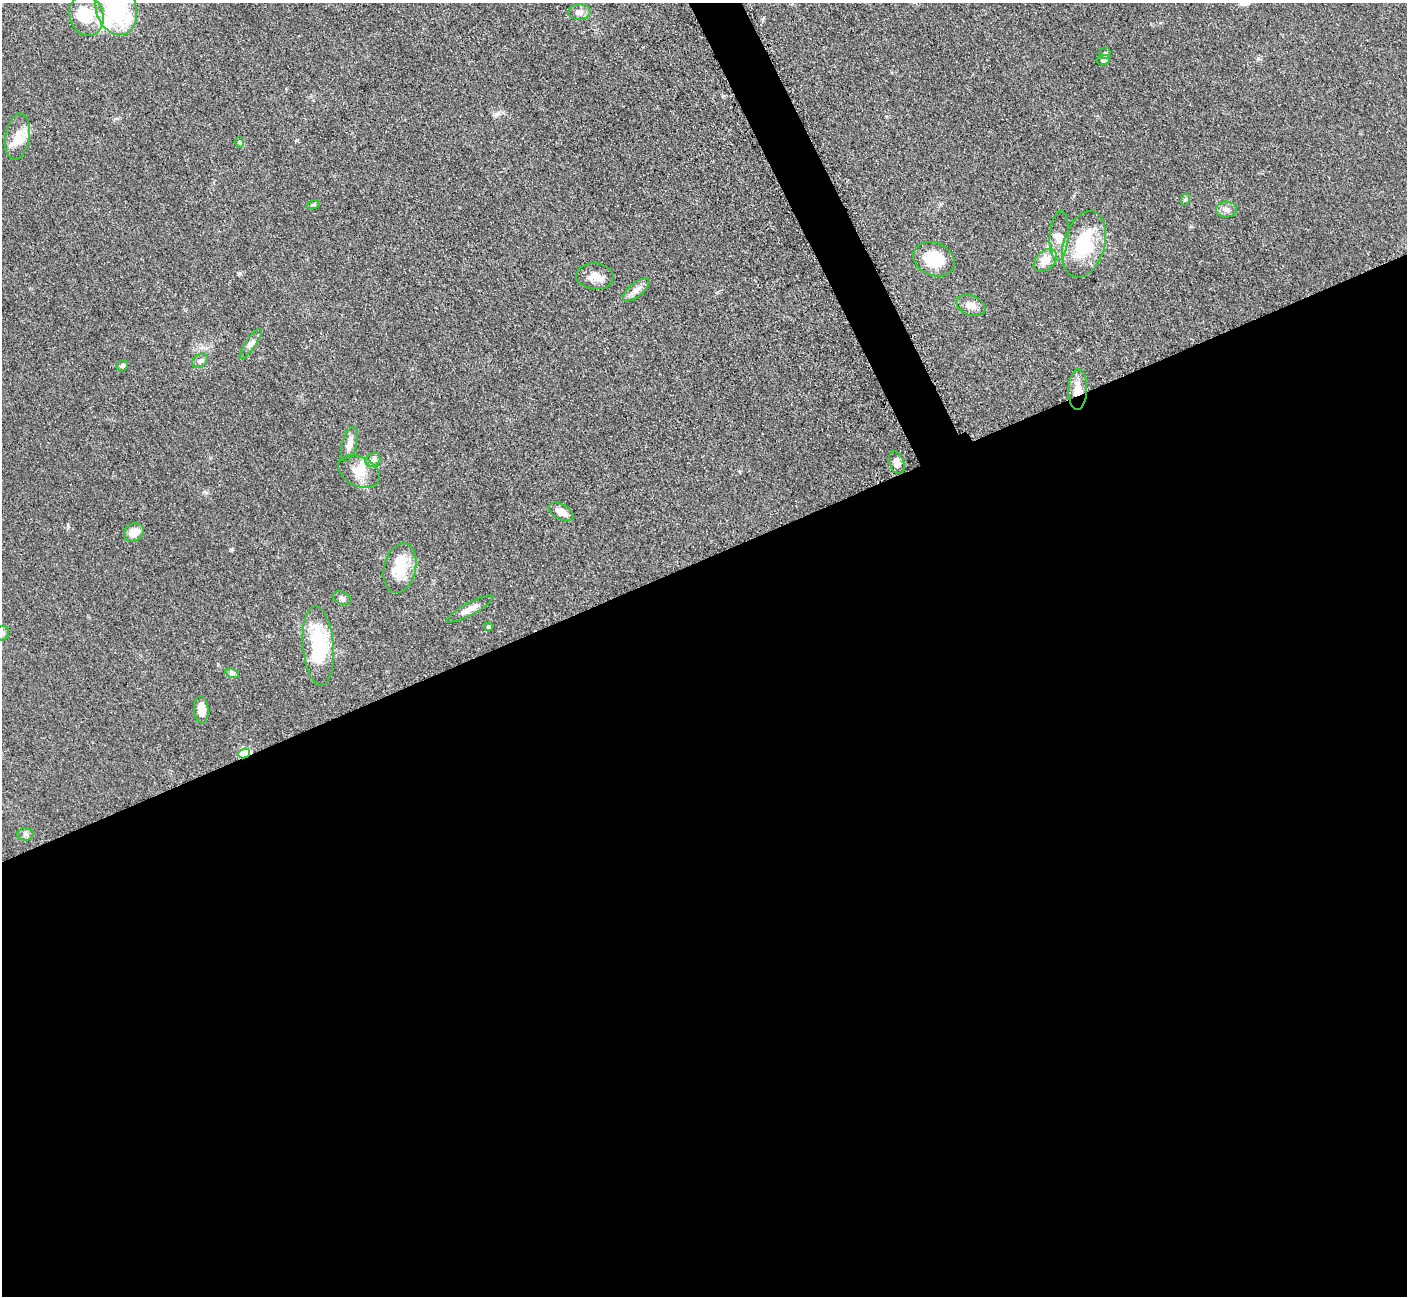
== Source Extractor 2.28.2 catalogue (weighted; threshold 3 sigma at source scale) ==
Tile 15 of 4 x 4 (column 3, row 4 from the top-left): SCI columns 2874-4278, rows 190-1483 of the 5701 x 5665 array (HDU 1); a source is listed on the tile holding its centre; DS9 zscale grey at full resolution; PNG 1409 x 1298 px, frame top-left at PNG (2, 3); each listed source drawn as its Kron ellipse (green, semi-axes under 4 px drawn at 4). Shown black and unused: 58% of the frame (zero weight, under 3 of 5 exposures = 3% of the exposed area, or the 3 px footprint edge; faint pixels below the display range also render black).
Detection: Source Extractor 2.28.2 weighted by HDU 2 'WHT'; one run over the whole footprint, this tile lists its part. Background 0.0532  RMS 0.0059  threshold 0.0266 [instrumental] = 3 sigma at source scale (4.5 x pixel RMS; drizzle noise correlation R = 1.50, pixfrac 1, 0.05/0.05 arcsec/px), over >= 5 px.
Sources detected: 40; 1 inside a brighter object's white glare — neither listed nor drawn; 2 inside a brighter listed object's ellipse — not listed separately; the other 37 listed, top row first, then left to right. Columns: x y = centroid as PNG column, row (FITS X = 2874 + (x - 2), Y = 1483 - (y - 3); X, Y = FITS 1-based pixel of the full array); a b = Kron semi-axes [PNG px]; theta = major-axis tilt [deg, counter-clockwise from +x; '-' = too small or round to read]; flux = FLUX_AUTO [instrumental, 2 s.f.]
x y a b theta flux
116 8 28 20 -73 63
579 12 11 8 -2 3.5
86 15 21 16 -73 18
1105 53 5 5 - 1.1
1104 60 6 5 - 1.1
18 137 23 12 80 9.3
239 142 6 4 -89 0.78
1186 199 6 4 71 0.88
313 205 6 4 19 0.85
1226 209 10 8 2 2.7
1059 235 25 9 86 6.2
1084 244 34 20 74 34
934 259 21 16 -23 19
1045 260 13 9 44 7.8
595 276 19 13 -3 6.8
636 290 16 7 39 3.7
971 306 15 10 -21 5.3
251 344 18 5 56 2.7
200 361 9 6 36 2
122 366 6 5 - 1.3
1078 390 20 9 89 8.5
349 444 18 7 75 4.6
373 460 8 6 36 2
897 463 11 7 -70 3.9
359 471 22 14 -25 9.8
561 512 13 7 -29 5
134 532 10 8 34 6.2
400 568 25 16 77 17
342 598 10 6 -24 1.8
470 609 26 6 28 4.3
488 627 4 4 - 1.3
2 633 7 7 - 2
318 646 40 15 -85 41
232 673 7 4 -19 1.3
201 710 14 7 -85 6.8
244 753 6 4 24 39
26 834 8 6 0 1.7
Overlapping masked pixels (flux is a lower limit): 2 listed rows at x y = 1078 390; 244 753
Isophote crosses this tile's border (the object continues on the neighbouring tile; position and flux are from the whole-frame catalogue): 2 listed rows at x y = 116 8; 2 633
Unlisted compact peaks at least as high as the median listed source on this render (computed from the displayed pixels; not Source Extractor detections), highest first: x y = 240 273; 232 549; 68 525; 497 114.